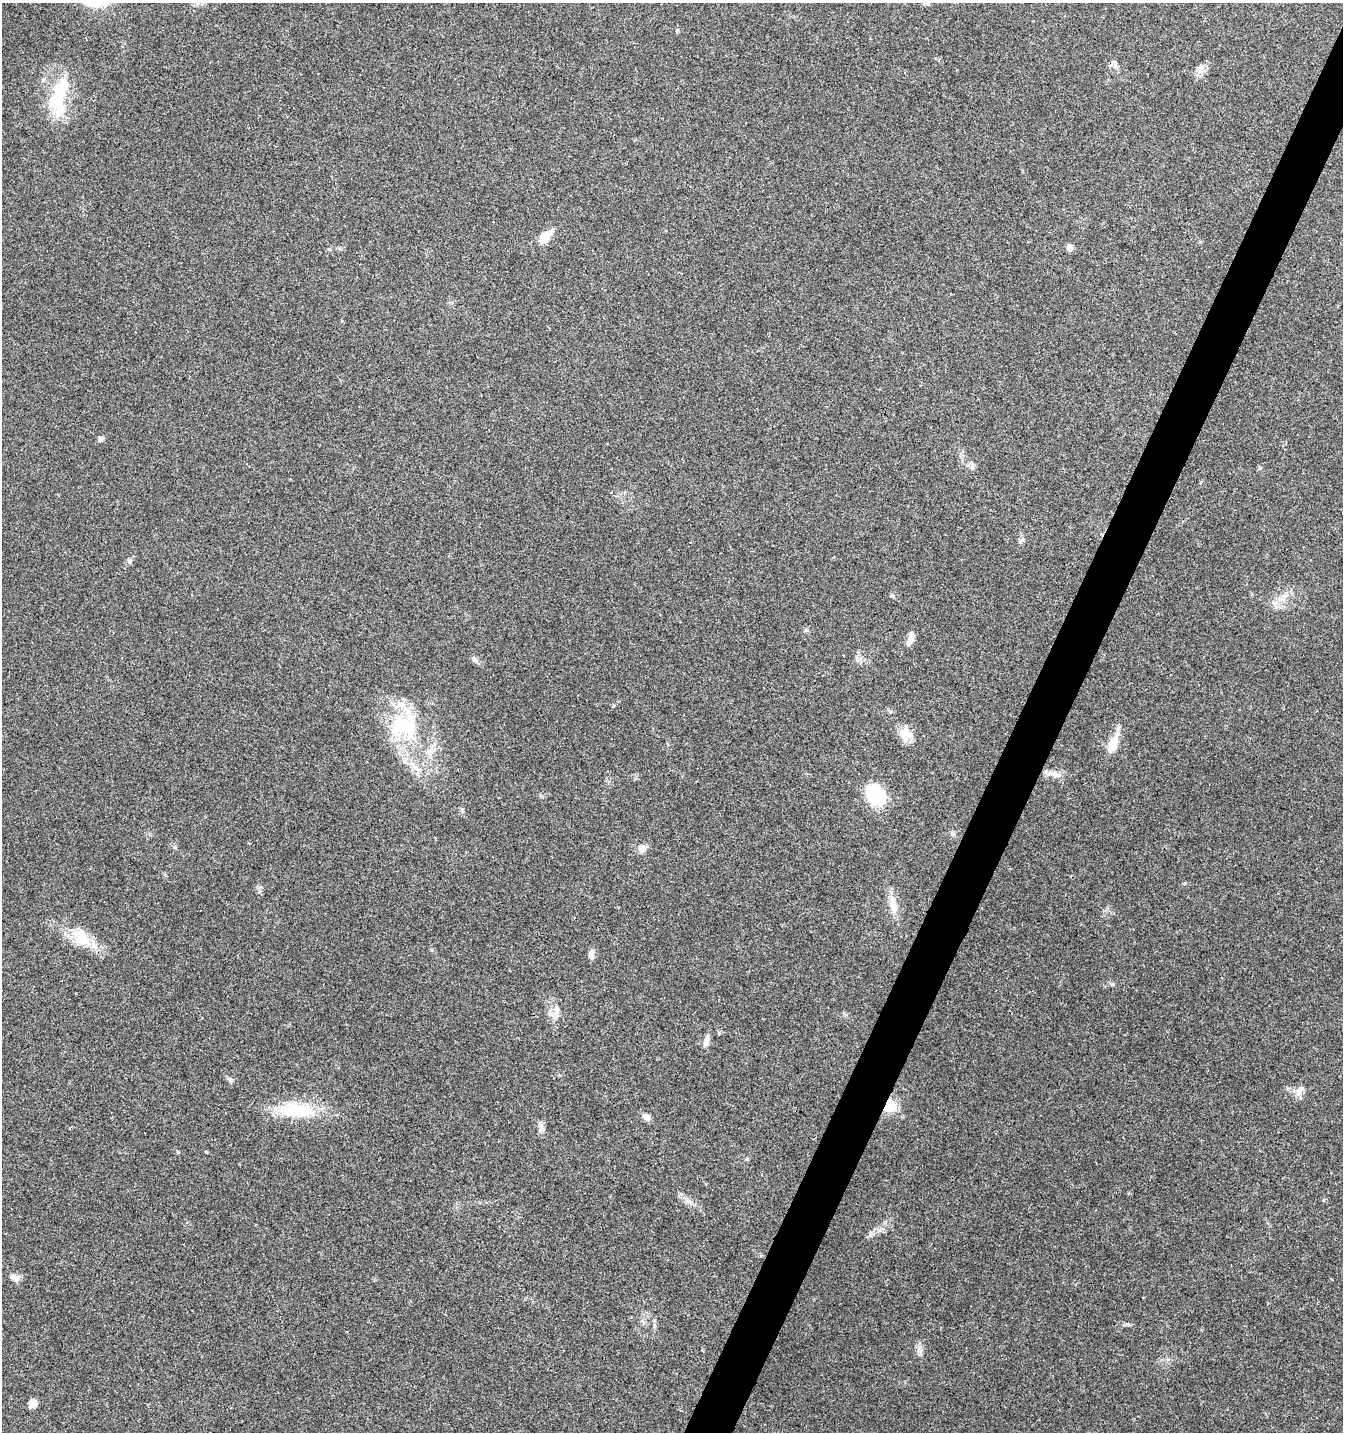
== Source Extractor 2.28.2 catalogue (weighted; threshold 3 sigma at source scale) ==
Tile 10 of 4 x 4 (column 2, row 3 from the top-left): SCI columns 1543-2883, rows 1438-2867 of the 5831 x 5728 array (HDU 1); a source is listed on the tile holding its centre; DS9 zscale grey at full resolution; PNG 1345 x 1434 px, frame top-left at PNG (2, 3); no overlay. Shown black and unused: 3% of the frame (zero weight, under 3 of 4 exposures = <1% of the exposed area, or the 3 px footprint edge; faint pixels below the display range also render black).
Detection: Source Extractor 2.28.2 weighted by HDU 2 'WHT'; one run over the whole footprint, this tile lists its part. Background 0.0442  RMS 0.0035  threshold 0.0156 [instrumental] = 3 sigma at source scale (4.5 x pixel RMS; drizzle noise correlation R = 1.50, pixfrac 1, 0.0396/0.0396 arcsec/px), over >= 5 px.
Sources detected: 37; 1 inside a brighter object's white glare — not listed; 1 inside a brighter listed object's ellipse — not listed separately; the other 35 listed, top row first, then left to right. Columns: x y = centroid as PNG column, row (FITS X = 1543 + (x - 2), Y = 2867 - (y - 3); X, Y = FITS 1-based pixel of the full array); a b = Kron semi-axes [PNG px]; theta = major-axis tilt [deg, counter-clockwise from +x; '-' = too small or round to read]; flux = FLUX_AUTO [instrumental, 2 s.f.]
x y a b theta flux
924 3 10 5 10 0.92
1115 63 9 6 -65 1.1
1200 69 11 4 60 1.3
56 103 37 20 -56 14
545 237 19 9 46 5.3
1069 248 7 7 - 1.7
329 249 6 3 -20 0.37
101 439 8 6 37 0.96
972 467 7 4 -72 0.75
1020 541 7 5 45 0.72
129 562 7 6 - 0.8
892 596 6 4 -30 0.59
910 639 14 6 72 2.8
475 659 9 5 -63 0.94
403 726 43 26 -30 26
906 734 17 13 82 5
1113 743 21 10 70 6
1053 774 18 8 -8 2.9
876 795 27 20 -53 15
462 810 6 4 -90 0.6
642 849 10 8 -89 1.6
893 905 26 10 -78 4.8
82 940 23 18 -1 8.7
591 954 12 7 71 1.5
1112 984 6 4 -18 0.52
556 1010 15 8 88 2.5
705 1043 12 7 54 1.7
230 1080 8 5 -54 0.78
1299 1093 13 8 79 2.1
890 1106 14 13 - 7.4
295 1110 48 20 2 17
646 1117 10 7 -24 1.8
541 1126 8 6 48 1.1
15 1277 13 8 -4 1.8
33 1404 10 8 58 2.2
Overlapping masked pixels (flux is a lower limit): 1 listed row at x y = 890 1106
Isophote crosses this tile's border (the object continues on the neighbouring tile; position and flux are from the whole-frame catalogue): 1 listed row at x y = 924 3
Unlisted compact peaks at least as high as the median listed source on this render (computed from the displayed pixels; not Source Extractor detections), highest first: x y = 178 1152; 1260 468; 1127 1324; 206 1152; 806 630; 613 706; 175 847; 1185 883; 259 892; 747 1159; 1274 603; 846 1015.